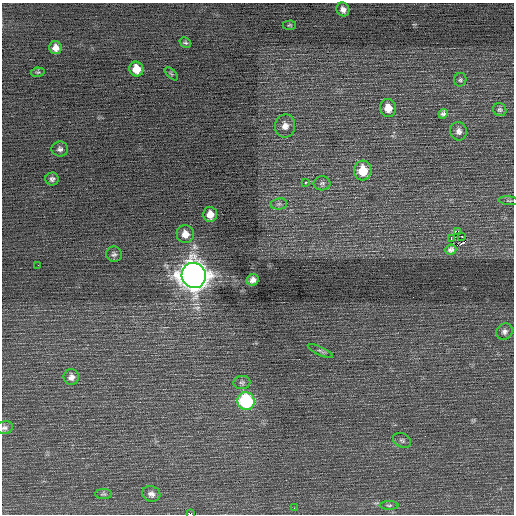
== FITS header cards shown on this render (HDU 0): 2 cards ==
NAXIS1  =                  512 / Axis length
NAXIS2  =                  512 / Axis length

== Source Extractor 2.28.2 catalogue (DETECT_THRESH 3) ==
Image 512 x 512 px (HDU 0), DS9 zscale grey, 1 PNG px = 1 image px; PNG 516 x 516 px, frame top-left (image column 1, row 512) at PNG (2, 3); each listed source drawn as its Kron ellipse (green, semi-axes under 4 px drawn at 4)
Background 0.249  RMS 0.78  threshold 2.34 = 3 sigma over >= 5 px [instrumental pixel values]
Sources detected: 43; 1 with non-positive FLUX_AUTO (blend fragments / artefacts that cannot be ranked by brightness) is neither listed nor drawn; the other 42 listed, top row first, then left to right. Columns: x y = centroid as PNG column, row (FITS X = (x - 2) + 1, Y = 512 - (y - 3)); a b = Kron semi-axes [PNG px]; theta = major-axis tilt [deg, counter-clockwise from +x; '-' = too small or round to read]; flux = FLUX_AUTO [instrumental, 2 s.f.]
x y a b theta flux
343 9 7 6 - 230
289 25 6 4 5 74
185 43 6 5 - 85
56 48 6 6 - 300
136 69 7 7 - 740
38 72 7 4 10 66
171 74 8 3 -44 65
460 80 7 6 - 100
388 108 9 8 - 600
500 110 7 6 - 110
443 114 5 4 - 130
285 126 11 10 - 400
459 131 9 8 - 250
60 149 8 7 - 170
363 171 10 8 -88 1200
52 179 6 6 - 140
306 182 3 2 - 180
322 183 8 7 - 150
509 201 10 3 -6 84
279 204 8 5 7 130
210 214 7 7 - 500
458 231 3 2 - 2000
185 234 9 8 - 450
461 236 3 2 - 56
451 238 4 3 - 1400
451 250 6 5 - 170
114 254 8 7 - 160
38 265 2 2 - 100
194 275 13 12 - 69000
253 280 6 5 - 250
504 331 8 7 - 180
320 351 13 3 -25 110
71 377 8 7 - 260
242 382 8 6 6 150
246 401 9 8 - 4600
4 428 9 6 11 150
402 440 10 6 -29 140
104 494 8 5 0 110
151 494 9 7 -18 230
389 505 9 4 0 98
294 508 2 2 - 28
190 514 4 2 - 2800
At the frame edge (FLAGS 8, measured only in part): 2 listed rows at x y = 4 428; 190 514
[1 non-positive-flux detection neither listed nor drawn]